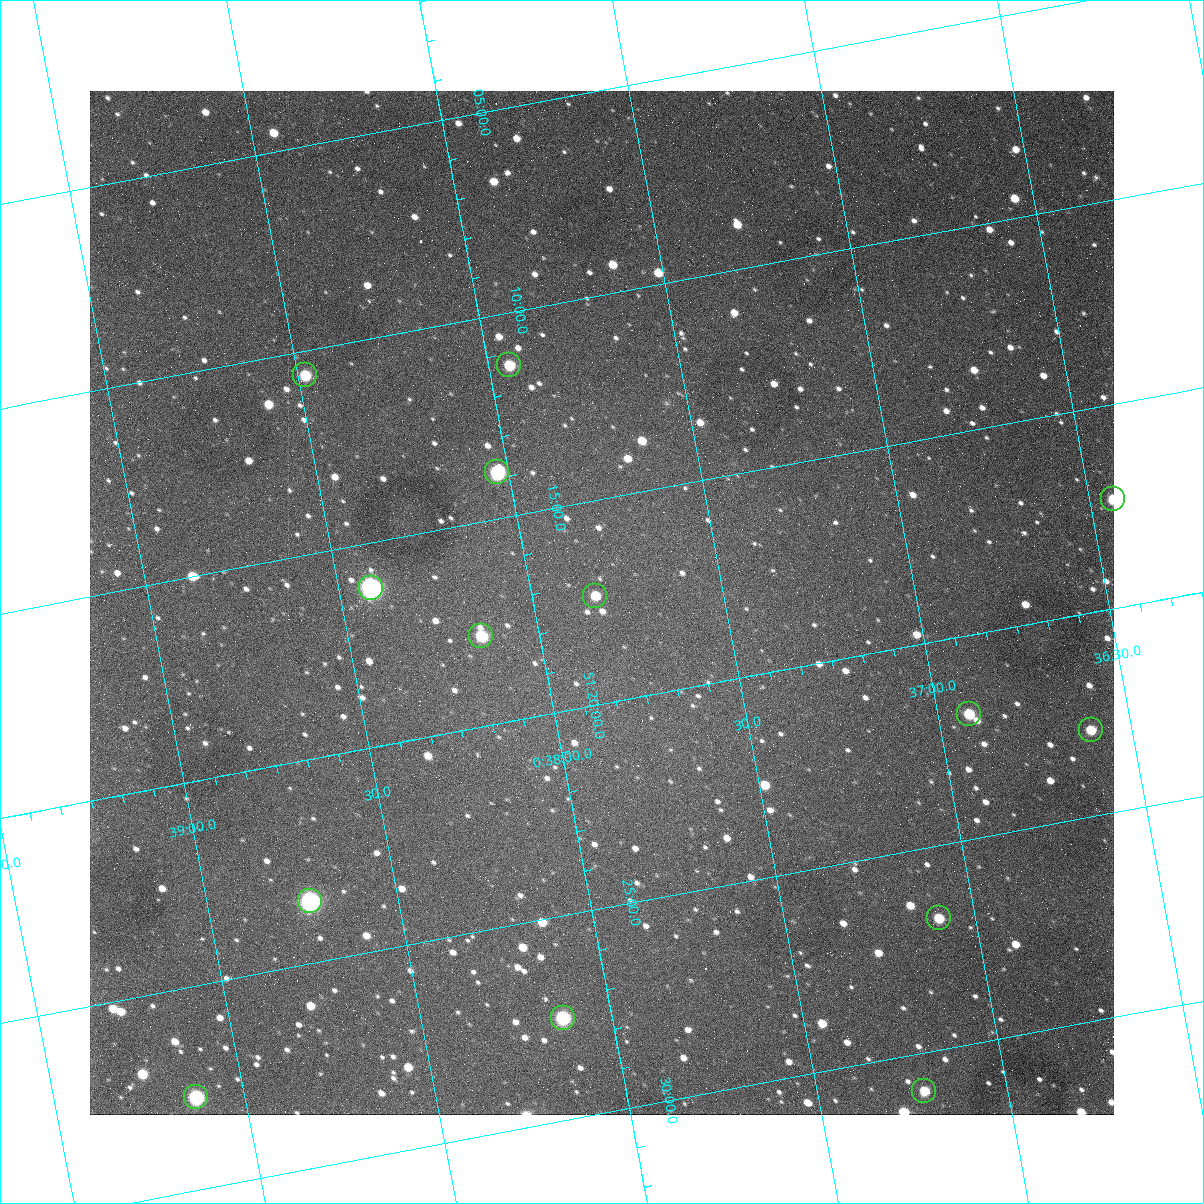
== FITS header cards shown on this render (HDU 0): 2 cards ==
NAXIS1  =                 1024
NAXIS2  =                 1024

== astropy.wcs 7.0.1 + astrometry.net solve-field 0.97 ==
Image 1024 x 1024 px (HDU 0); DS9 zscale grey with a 90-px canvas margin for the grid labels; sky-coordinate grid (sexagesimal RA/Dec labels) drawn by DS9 from the SOLVED WCS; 14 Tycho-2 reference stars matched to detected sources circled (green)
Header WCS: none
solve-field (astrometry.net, Tycho-2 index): SOLVED blind (the file carries no WCS)
Solved WCS: RA---TAN-SIP/DEC--TAN-SIP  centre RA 00:37:49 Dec +51:18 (9.46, +51.29 deg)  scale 1.49 arcsec/px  FOV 25.5' x 25.5'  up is -169 deg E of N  parity flipped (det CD > 0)
(file carries no celestial WCS; the grid is the blind solution)
Tycho-2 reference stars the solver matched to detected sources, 14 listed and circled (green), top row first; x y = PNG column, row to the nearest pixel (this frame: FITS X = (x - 90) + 1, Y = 1024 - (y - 91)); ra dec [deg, ICRS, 3 dp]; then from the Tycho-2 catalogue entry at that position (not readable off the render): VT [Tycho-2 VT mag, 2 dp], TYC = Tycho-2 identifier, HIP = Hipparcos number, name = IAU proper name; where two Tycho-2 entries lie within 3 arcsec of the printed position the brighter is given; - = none
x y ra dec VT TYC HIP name
509 365 9.486 +51.188 10.87 3261-2086-1 - -
305 375 9.620 +51.177 10.71 3261-2090-1 - -
497 472 9.507 +51.231 9.24 3261-2068-1 - -
1113 499 9.110 +51.289 10.95 3261-2033-1 - -
371 588 9.604 +51.268 7.70 3261-1879-1 3018 -
595 596 9.459 +51.289 11.04 3261-1703-1 - -
481 636 9.538 +51.296 10.24 3261-1493-1 - -
969 714 9.229 +51.365 11.03 3261-2198-1 - -
1091 730 9.152 +51.381 11.06 3261-1519-1 - -
310 901 9.683 +51.391 7.88 3261-1837-1 - -
939 918 9.274 +51.446 10.91 3261-1253-1 - -
563 1018 9.532 +51.458 9.03 3261-1423-1 - -
924 1091 9.305 +51.516 11.13 3261-2117-1 - -
196 1097 9.782 +51.462 9.45 3261-1155-1 - -